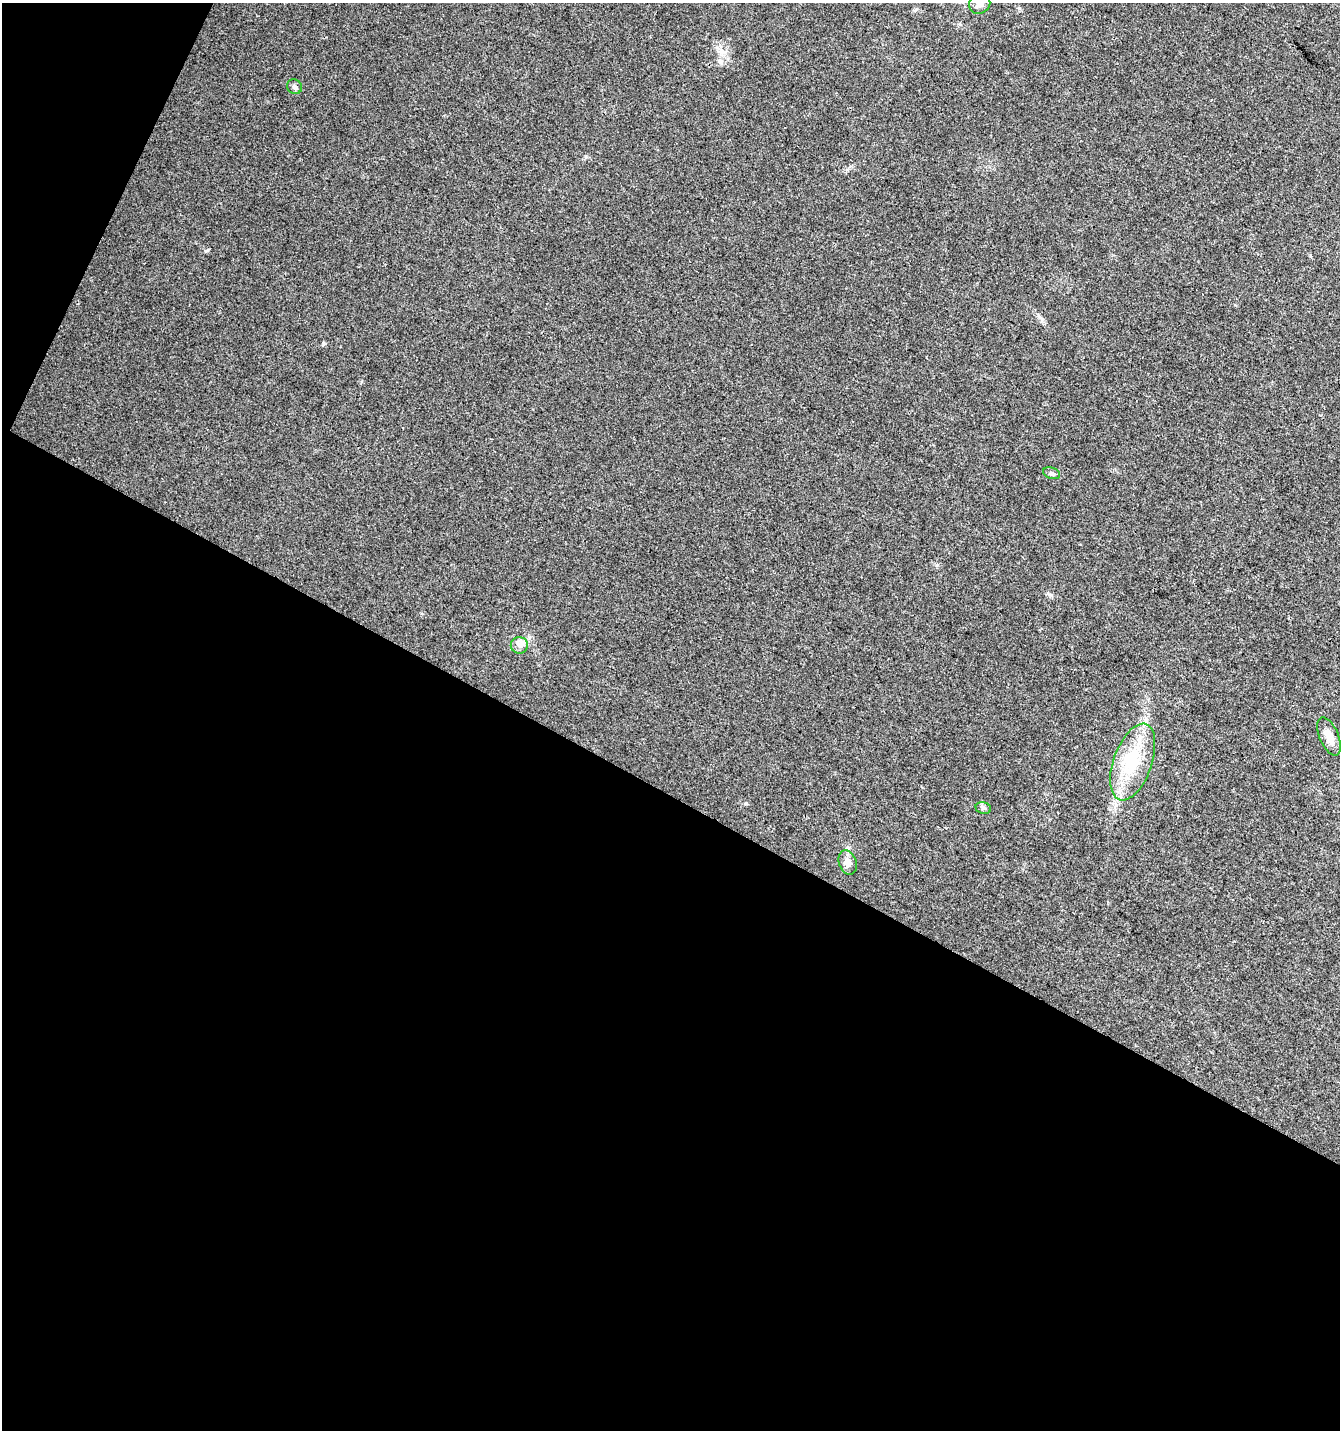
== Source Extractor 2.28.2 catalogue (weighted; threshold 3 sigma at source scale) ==
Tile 3 of 2 x 2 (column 1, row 2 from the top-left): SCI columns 105-1442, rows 2-1429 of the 2903 x 2857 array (HDU 1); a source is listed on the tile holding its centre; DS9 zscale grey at full resolution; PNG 1342 x 1432 px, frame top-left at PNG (2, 3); each listed source drawn as its Kron ellipse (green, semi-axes under 4 px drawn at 4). Shown black and unused: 47% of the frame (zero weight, under 3 of 4 exposures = <1% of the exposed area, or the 3 px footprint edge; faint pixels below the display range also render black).
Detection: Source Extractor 2.28.2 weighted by HDU 2 'WHT'; one run over the whole footprint, this tile lists its part. Background 0.0255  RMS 0.0048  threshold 0.0214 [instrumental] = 3 sigma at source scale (4.5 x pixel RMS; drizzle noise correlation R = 1.50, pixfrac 1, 0.0396/0.0396 arcsec/px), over >= 5 px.
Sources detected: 8; all 8 listed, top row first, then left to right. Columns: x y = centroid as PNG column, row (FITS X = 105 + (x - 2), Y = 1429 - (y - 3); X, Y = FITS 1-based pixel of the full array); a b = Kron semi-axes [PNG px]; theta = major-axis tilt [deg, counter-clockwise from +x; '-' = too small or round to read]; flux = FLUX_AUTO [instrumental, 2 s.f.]
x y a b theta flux
980 4 11 9 31 3.5
294 87 8 7 - 1.4
1052 473 9 5 -17 1.2
519 645 8 8 - 2.2
1329 736 20 9 -67 5.4
1133 762 40 19 70 24
983 808 8 6 -16 1.1
848 862 13 8 -72 3.3
Isophote crosses this tile's border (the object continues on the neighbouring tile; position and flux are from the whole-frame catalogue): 1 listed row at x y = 980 4